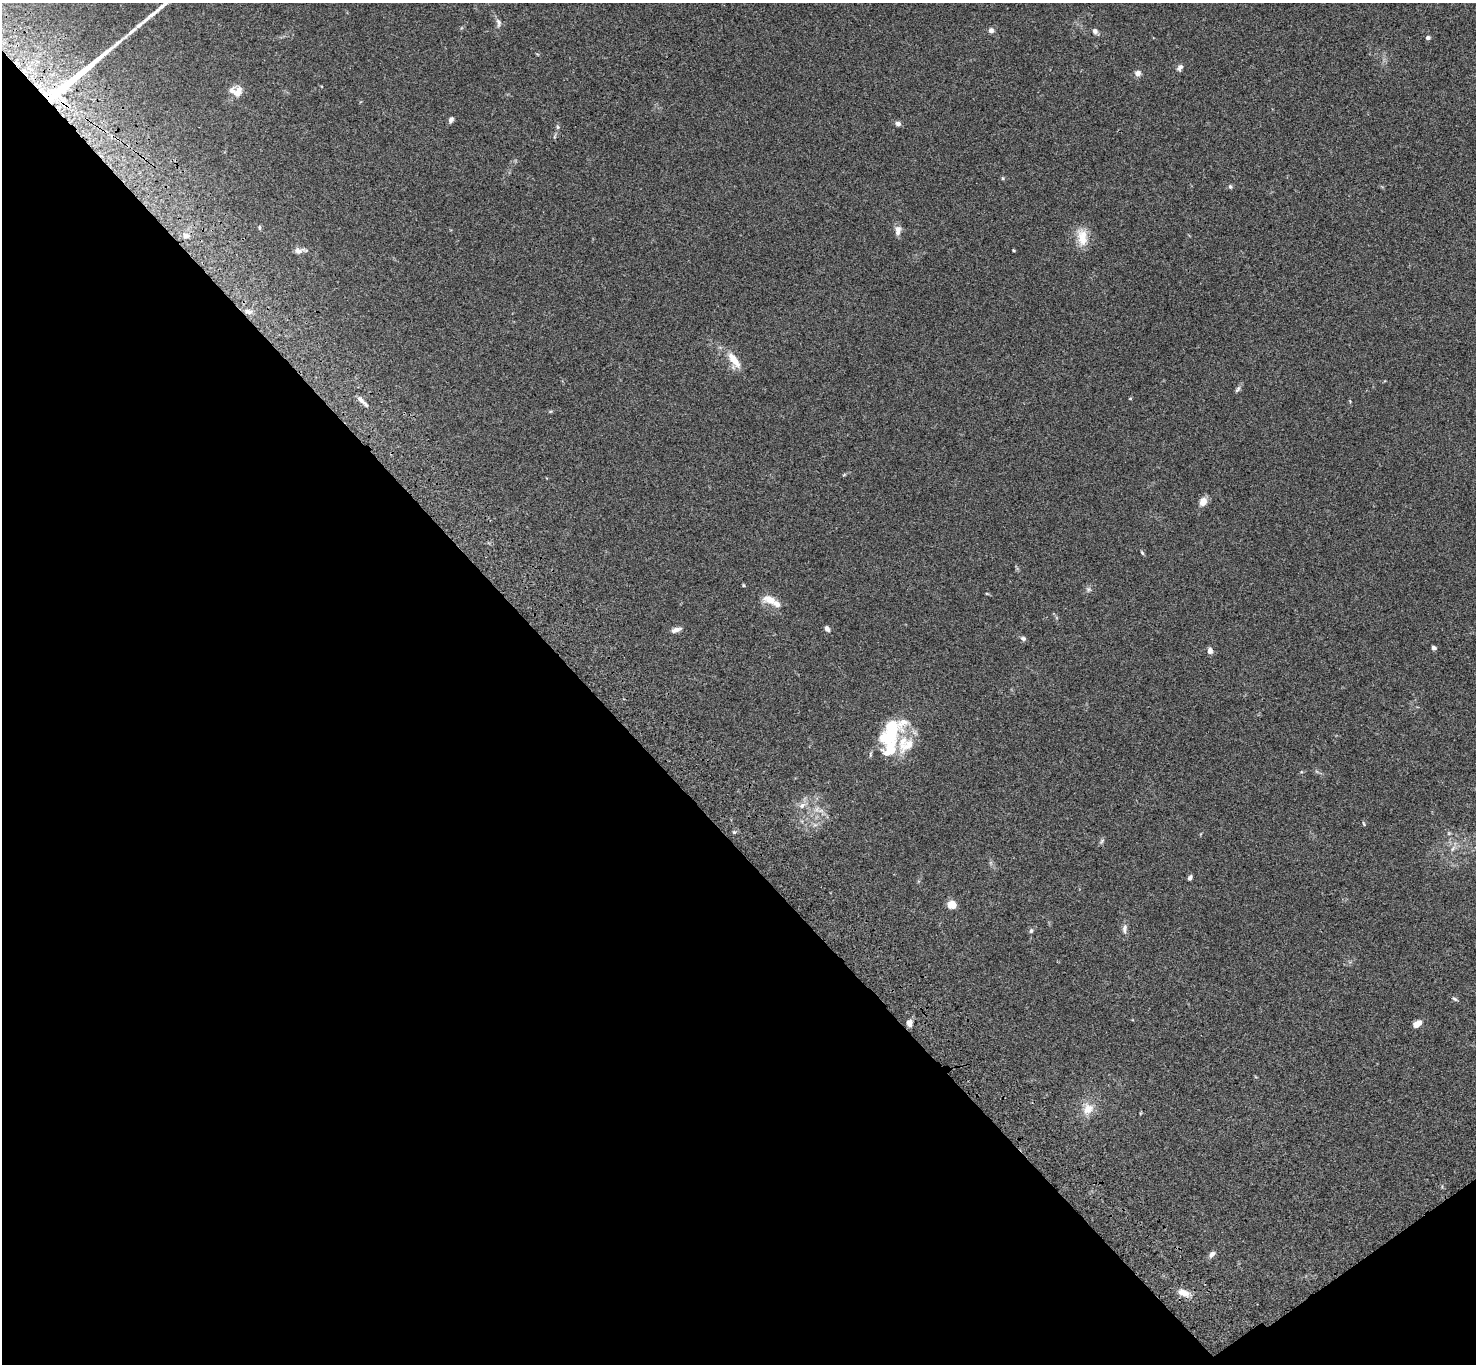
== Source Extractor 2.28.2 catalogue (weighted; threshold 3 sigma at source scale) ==
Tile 14 of 4 x 4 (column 2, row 4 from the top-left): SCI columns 1578-3051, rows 382-1743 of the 6099 x 6072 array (HDU 1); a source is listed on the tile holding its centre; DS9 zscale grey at full resolution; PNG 1478 x 1366 px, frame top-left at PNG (2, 3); no overlay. Shown black and unused: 41% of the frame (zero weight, under 3 of 4 exposures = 6% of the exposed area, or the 3 px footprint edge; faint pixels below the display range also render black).
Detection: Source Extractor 2.28.2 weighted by HDU 2 'WHT'; one run over the whole footprint, this tile lists its part. Background 0.0586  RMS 0.0052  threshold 0.0236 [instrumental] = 3 sigma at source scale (4.5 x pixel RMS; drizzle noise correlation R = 1.50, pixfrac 1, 0.05/0.05 arcsec/px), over >= 5 px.
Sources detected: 68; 1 inside a brighter object's white glare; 1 cosmic-ray / hot-pixel residue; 2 long thin detections or spike segments (spike, bleed or trail) — not listed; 8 inside a brighter listed object's ellipse — not listed separately; the other 56 listed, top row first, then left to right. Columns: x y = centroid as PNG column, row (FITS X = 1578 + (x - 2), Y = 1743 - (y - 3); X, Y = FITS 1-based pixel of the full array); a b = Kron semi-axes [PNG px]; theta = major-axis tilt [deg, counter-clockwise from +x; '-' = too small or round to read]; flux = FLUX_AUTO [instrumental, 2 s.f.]
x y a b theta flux
498 23 12 6 -80 1.9
991 30 7 7 - 1.7
1095 31 8 6 -43 1.7
1428 38 5 4 - 1.2
1180 68 9 6 61 1.7
1138 73 7 6 - 2.3
238 91 17 11 70 4.7
64 104 14 5 -50 3.1
451 119 7 5 64 1.6
898 124 6 6 - 1.8
558 127 6 4 -89 0.78
555 136 7 4 71 0.72
1003 178 5 4 - 0.58
1230 186 6 5 - 0.84
259 227 6 4 -90 0.59
898 230 13 8 83 2.9
186 235 9 7 2 2.5
1082 237 25 13 -84 8.7
300 250 17 7 3 2.5
1014 250 3 2 - 0.47
248 311 11 7 -15 2.4
734 360 24 10 -58 7.8
1238 389 11 5 56 1.3
1130 398 5 3 - 0.39
362 401 18 4 -43 2.8
1203 502 10 8 66 4.3
1142 553 6 4 -62 0.67
743 585 4 4 - 0.5
1089 589 7 7 - 1.2
770 599 18 11 -9 6.2
827 628 7 5 -58 1.8
676 630 14 6 16 2.3
1023 638 8 6 -18 1.2
1434 648 5 5 - 1.3
1210 650 8 6 -83 2.1
903 722 30 19 59 11
891 744 24 15 37 12
1301 772 5 3 - 0.51
802 805 10 7 30 2.7
817 809 9 7 29 2.5
1364 824 7 3 -71 0.51
815 825 8 5 28 1.5
734 832 4 4 - 0.65
1449 833 6 4 19 0.66
1102 841 9 5 49 1
1453 848 10 5 63 1.8
1190 878 6 4 60 1.4
952 904 8 7 - 6.1
1124 929 14 7 86 2.3
1031 931 6 5 - 1.1
1454 999 8 5 -43 1
909 1023 9 6 -77 2.5
1417 1024 7 5 33 5.9
1088 1109 16 12 55 7
1212 1254 9 6 42 2.1
1183 1293 16 8 -25 5.1
Overlapping masked pixels (flux is a lower limit): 1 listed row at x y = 64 104